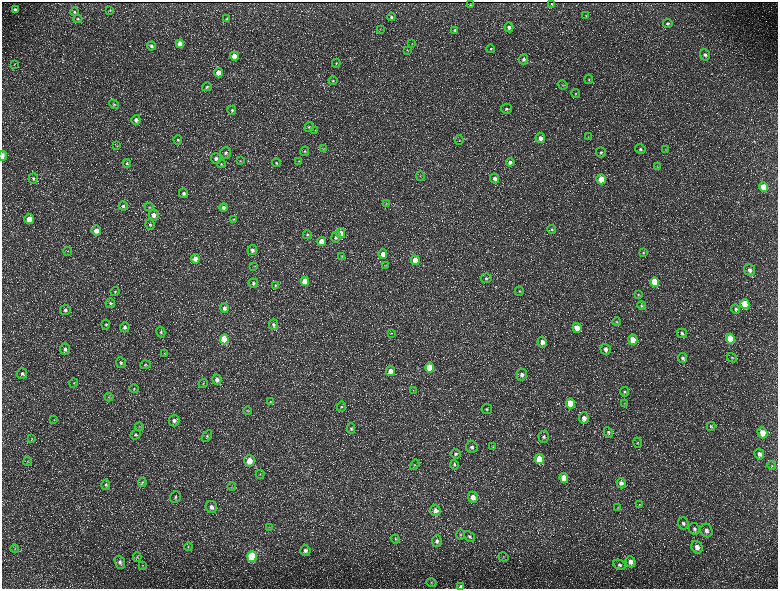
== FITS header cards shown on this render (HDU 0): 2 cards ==
NAXIS1  =                 1552 / length of data axis 1
NAXIS2  =                 1173 / length of data axis 2

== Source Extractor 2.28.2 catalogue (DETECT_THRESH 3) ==
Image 1552 x 1173 px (HDU 0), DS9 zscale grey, zoomed out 1/2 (1 PNG px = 2 x 2 image px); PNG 780 x 591 px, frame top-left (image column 1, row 1173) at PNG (2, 2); each listed source drawn as its Kron ellipse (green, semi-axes under 4 px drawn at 4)
Background 216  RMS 9.7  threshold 29.2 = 3 sigma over >= 5 px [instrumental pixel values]
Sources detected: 224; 33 cannot appear on this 1/2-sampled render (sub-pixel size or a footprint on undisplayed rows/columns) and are neither listed nor drawn; the other 191 listed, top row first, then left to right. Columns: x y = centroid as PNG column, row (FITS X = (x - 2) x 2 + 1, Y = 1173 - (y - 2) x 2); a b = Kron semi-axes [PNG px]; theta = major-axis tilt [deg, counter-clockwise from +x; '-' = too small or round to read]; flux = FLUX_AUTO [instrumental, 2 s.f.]
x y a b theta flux
551 3 2 1 - 1200
470 5 2 2 - 1500
15 9 4 4 - 4400
110 10 4 2 - 1300
74 12 4 4 - 2500
586 15 3 2 - 1200
391 17 4 4 - 3100
78 19 4 4 - 2700
227 19 4 3 - 3200
668 23 4 4 - 4000
509 27 5 4 - 6400
380 29 3 2 - 1000
455 30 4 4 - 3100
180 44 4 4 - 23000
412 44 3 3 - 1100
151 46 4 4 - 4700
491 49 4 4 - 2200
407 50 3 2 - 1200
705 55 6 5 - 5700
234 56 4 4 - 22000
524 59 5 4 - 5200
336 63 4 3 - 2000
14 64 3 2 - 940
218 73 5 4 - 15000
589 79 5 3 - 2200
333 81 4 3 - 2100
562 85 5 3 - 2100
207 87 5 4 - 3100
576 93 4 4 - 2000
114 104 5 4 - 2600
506 109 5 5 - 4300
232 110 4 4 - 3000
136 120 5 4 - 6400
309 127 5 4 - 3000
315 130 3 2 - 820
588 136 3 2 - 1200
540 138 5 4 - 11000
178 140 5 4 - 3300
459 140 5 2 - 1300
117 146 3 2 - 980
324 149 4 2 - 1100
640 149 5 5 - 5000
665 150 4 3 - 1700
305 151 5 4 - 2800
601 152 5 5 - 4200
226 153 6 5 - 5700
3 156 5 2 - 11000
216 158 5 5 - 6300
240 161 4 3 - 1600
299 161 4 3 - 1700
510 162 4 4 - 5600
127 163 4 4 - 2900
276 163 4 4 - 2500
221 164 4 4 - 2400
657 167 4 4 - 2000
420 176 4 2 - 1500
33 178 5 4 - 3400
495 178 5 4 - 8300
601 179 5 4 - 33000
763 187 5 4 - 36000
184 193 5 4 - 5200
386 203 4 3 - 1600
123 206 4 4 - 4400
149 207 5 3 - 1800
223 208 4 4 - 5800
154 215 5 5 - 13000
29 219 5 5 - 21000
234 220 4 3 - 1300
150 224 5 4 - 3300
552 229 4 4 - 2800
96 231 5 4 - 18000
341 233 5 4 - 20000
307 235 4 4 - 3200
336 237 5 4 - 5000
322 242 4 4 - 31000
252 250 5 5 - 5900
68 252 4 3 - 1500
643 253 4 3 - 2000
383 254 4 4 - 15000
342 256 3 3 - 1200
195 259 4 4 - 14000
415 260 5 4 - 28000
385 265 3 3 - 1400
254 266 3 3 - 1200
750 270 6 5 - 9400
486 278 5 4 - 3700
305 281 4 4 - 39000
655 282 5 4 - 64000
253 283 5 4 - 3900
275 285 4 3 - 1800
519 291 4 4 - 2500
115 292 4 4 - 2700
638 295 4 3 - 2000
110 303 5 4 - 3200
745 304 5 4 - 88000
642 306 4 4 - 2400
224 308 4 4 - 6900
736 309 5 4 - 3800
65 310 5 5 - 5000
617 322 4 4 - 2500
106 324 5 4 - 3100
274 325 5 4 - 4500
125 327 5 5 - 5700
577 328 5 4 - 23000
161 332 5 4 - 3700
391 333 3 2 - 830
682 333 5 4 - 3700
224 339 5 4 - 90000
730 339 5 4 - 73000
633 340 5 4 - 31000
542 342 5 4 - 10000
65 349 5 5 - 6500
606 349 6 5 - 7300
164 353 3 2 - 1200
682 358 5 4 - 4800
732 358 5 4 - 2800
121 363 5 5 - 4300
145 365 5 4 - 3000
430 368 5 4 - 62000
390 371 5 4 - 15000
22 373 5 5 - 5200
522 375 6 5 - 8100
217 380 5 4 - 8000
74 383 4 2 - 1300
203 384 4 3 - 2100
134 389 5 4 - 2700
413 390 2 1 - 520
624 392 5 4 - 3100
109 397 4 3 - 1900
270 402 4 4 - 1900
570 403 5 4 - 51000
625 403 4 3 - 1200
341 407 5 4 - 2700
487 409 5 5 - 3800
248 411 4 3 - 1500
584 418 6 5 - 11000
54 420 4 3 - 1400
174 421 6 5 - 7200
711 426 4 4 - 2400
139 427 4 3 - 1700
351 429 5 4 - 3100
608 432 5 4 - 3600
762 433 5 5 - 22000
136 435 5 4 - 3200
207 436 7 4 55 3900
544 437 6 5 - 4700
31 438 4 3 - 1900
638 443 5 3 - 2000
472 447 6 6 - 5700
493 447 3 3 - 1600
455 454 5 5 - 4000
759 454 5 5 - 8200
539 459 5 4 - 51000
28 461 5 4 - 2500
250 461 6 5 - 24000
454 464 5 3 - 2600
415 465 5 3 - 2200
772 466 4 3 - 1600
260 474 4 2 - 1400
564 478 5 4 - 31000
142 482 4 3 - 2400
621 483 5 4 - 6200
106 485 5 4 - 3200
232 487 4 3 - 1900
175 497 6 5 - 4400
473 497 5 5 - 13000
639 505 4 2 - 1300
211 507 6 5 - 8800
618 508 3 3 - 1500
435 510 5 5 - 9100
683 523 6 5 - 5500
269 528 3 2 - 1100
694 529 6 5 - 5700
706 530 7 6 - 8900
461 534 5 3 - 2200
469 536 6 4 -46 4000
395 539 4 4 - 2400
437 541 6 5 - 5900
188 547 4 4 - 2300
697 547 6 5 - 12000
15 549 4 3 - 2000
305 550 5 5 - 6500
252 556 5 4 - 160000
137 557 5 3 - 2000
503 557 5 3 - 1400
120 562 7 5 -68 6100
631 562 6 5 - 13000
143 565 3 2 - 1100
619 565 6 5 - 4900
431 583 5 2 - 1500
461 586 4 3 - 6100
At the frame edge (FLAGS 8, measured only in part): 2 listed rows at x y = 3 156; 461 586
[33 sub-pixel or undisplayed-footprint detections neither listed nor drawn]